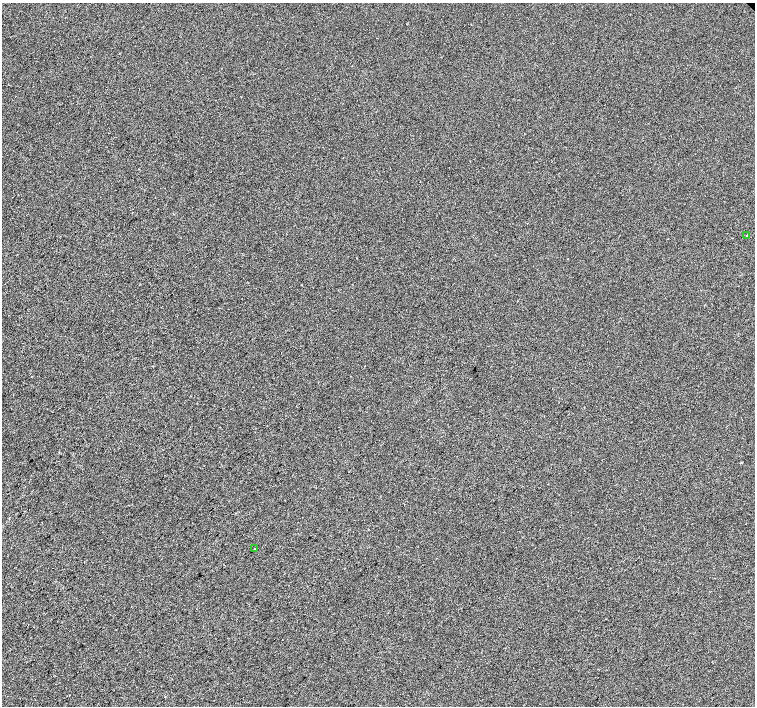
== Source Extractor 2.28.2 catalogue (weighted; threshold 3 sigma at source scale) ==
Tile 7 of 4 x 4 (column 3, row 2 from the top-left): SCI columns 3015-4520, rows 3033-4440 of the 6025 x 5999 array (HDU 1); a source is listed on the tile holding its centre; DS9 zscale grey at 2 x 2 block average (1 PNG px = mean of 2 x 2 image px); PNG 757 x 708 px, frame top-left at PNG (2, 3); each listed source drawn as its Kron ellipse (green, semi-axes under 4 px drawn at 4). Shown black and unused: <1% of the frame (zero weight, under 2 of 3 exposures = <1% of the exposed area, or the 3 px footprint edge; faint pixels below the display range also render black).
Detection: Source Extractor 2.28.2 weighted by HDU 2 'WHT'; one run over the whole footprint, this tile lists its part. Background 9.28e-04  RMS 0.0056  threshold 0.0254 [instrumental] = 3 sigma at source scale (4.5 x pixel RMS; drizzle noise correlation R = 1.50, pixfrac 1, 0.0396/0.0396 arcsec/px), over >= 5 px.
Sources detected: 3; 1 cosmic-ray / hot-pixel residue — neither listed nor drawn; the other 2 listed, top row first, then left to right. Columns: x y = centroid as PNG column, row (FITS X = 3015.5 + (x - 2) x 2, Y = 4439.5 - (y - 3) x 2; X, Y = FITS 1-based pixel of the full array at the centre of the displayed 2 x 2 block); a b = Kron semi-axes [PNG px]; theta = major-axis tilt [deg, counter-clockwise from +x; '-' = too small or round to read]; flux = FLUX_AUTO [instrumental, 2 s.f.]
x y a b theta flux
747 236 2 2 - 0.72
255 549 2 2 - 2.3